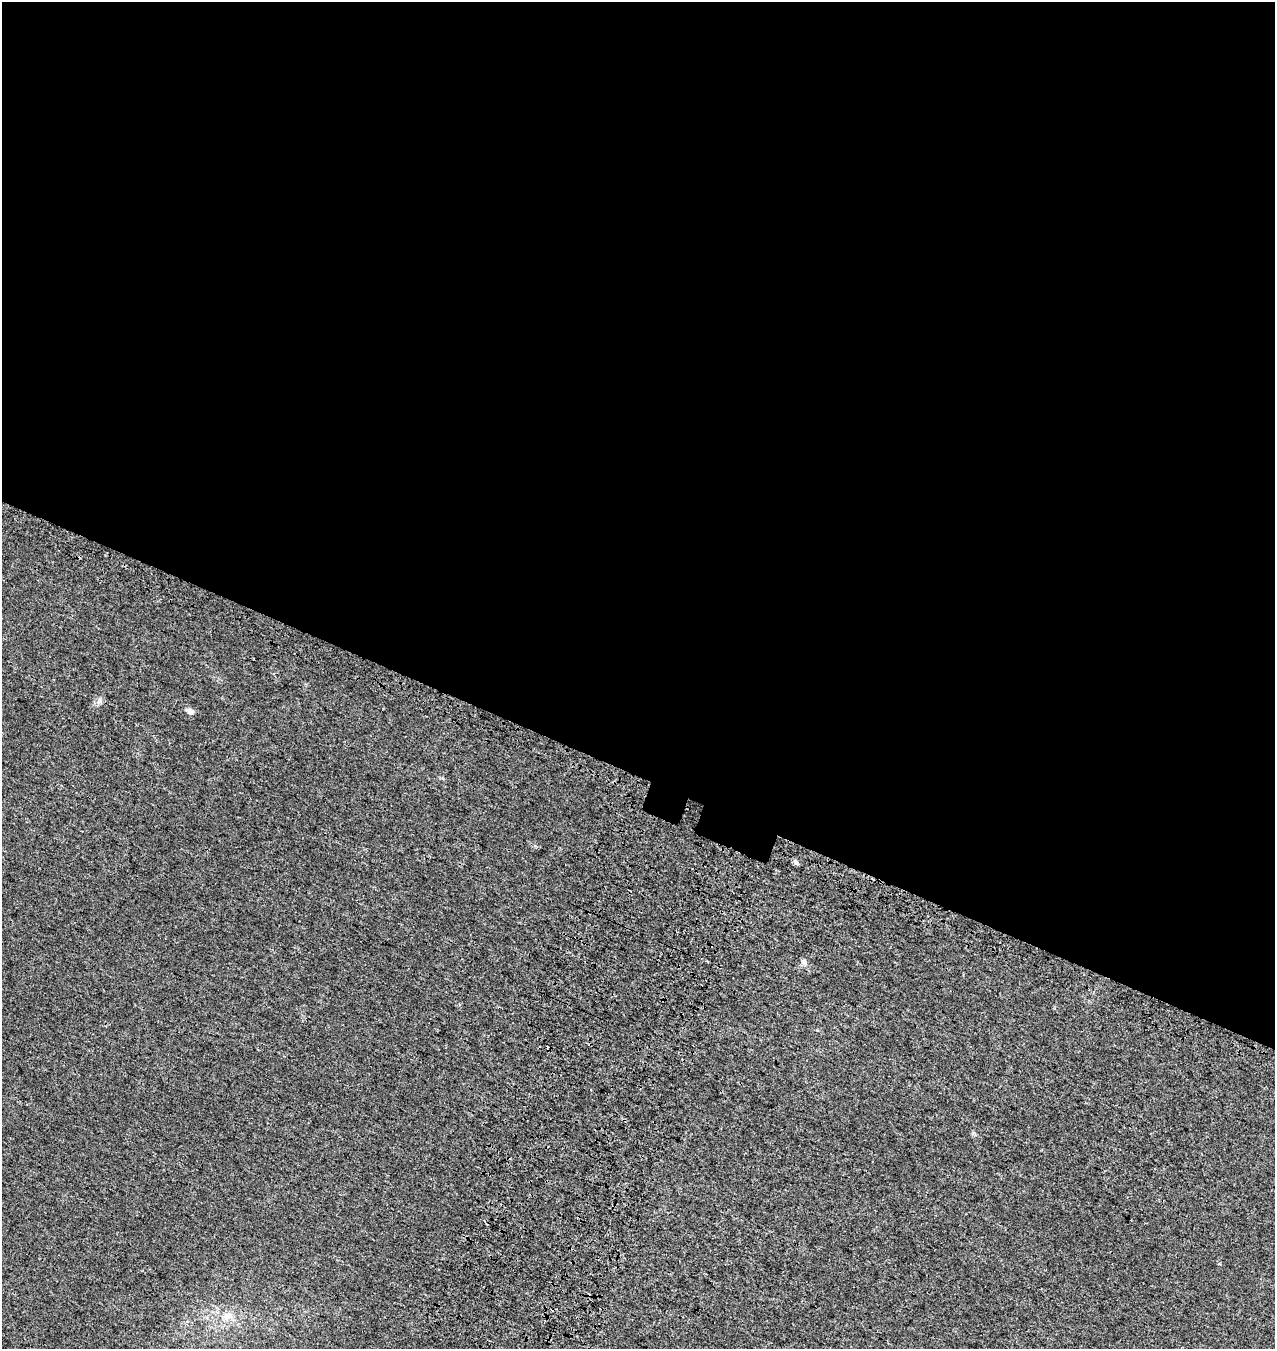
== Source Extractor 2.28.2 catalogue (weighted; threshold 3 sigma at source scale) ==
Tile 3 of 4 x 4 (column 3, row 1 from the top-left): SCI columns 2872-4144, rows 4184-5530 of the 5806 x 5664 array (HDU 1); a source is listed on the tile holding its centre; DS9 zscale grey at full resolution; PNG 1277 x 1351 px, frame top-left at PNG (2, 2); no overlay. Shown black and unused: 58% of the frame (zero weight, under 3 of 4 exposures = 9% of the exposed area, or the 3 px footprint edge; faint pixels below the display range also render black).
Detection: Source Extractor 2.28.2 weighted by HDU 2 'WHT'; one run over the whole footprint, this tile lists its part. Background 0.00173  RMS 0.0029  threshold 0.013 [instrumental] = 3 sigma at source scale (4.5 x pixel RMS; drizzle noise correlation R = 1.50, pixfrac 1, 0.0396/0.0396 arcsec/px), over >= 5 px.
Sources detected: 5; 1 cosmic-ray / hot-pixel residue — not listed; the other 4 listed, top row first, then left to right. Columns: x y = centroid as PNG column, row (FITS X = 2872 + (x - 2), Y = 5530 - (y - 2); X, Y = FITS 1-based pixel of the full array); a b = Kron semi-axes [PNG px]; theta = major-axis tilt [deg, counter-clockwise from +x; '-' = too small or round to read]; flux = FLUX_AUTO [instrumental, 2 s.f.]
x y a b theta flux
190 711 7 6 - 1.5
795 861 8 5 -72 0.6
804 962 9 6 -50 0.95
227 1316 13 9 51 2.2